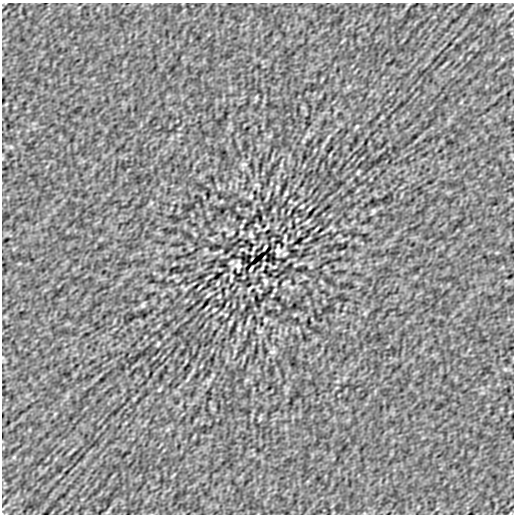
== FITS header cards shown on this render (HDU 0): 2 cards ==
NAXIS1  =                  512
NAXIS2  =                  512

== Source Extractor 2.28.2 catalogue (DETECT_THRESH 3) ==
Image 512 x 512 px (HDU 0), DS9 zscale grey, 1 PNG px = 1 image px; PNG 516 x 516 px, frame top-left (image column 1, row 512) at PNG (2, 3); no overlay
Background -1.44e-06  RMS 5.3e-05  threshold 1.60e-04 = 3 sigma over >= 5 px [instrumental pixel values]
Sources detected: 57; all 57 listed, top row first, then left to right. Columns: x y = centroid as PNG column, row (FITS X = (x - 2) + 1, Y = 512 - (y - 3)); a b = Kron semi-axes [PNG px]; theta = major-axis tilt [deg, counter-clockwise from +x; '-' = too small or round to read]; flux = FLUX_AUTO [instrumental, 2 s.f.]
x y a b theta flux
256 97 6 4 71 0.0041
357 126 6 4 58 0.0042
244 164 8 4 7 0.0059
358 172 5 3 - 0.0044
257 185 8 4 0 0.0049
277 187 8 4 89 0.0059
286 193 6 4 54 0.0048
251 196 4 3 - 0.005
290 201 3 2 - 0.0028
302 206 4 2 - 0.0043
274 210 6 4 71 0.0035
373 211 6 5 - 0.0059
289 212 3 2 - 0.002
297 220 3 2 - 0.0036
308 221 7 3 45 0.0053
266 228 6 2 45 0.0051
317 229 8 2 45 0.0041
232 233 6 3 20 0.0033
251 235 5 3 - 0.0073
285 238 8 2 79 0.0053
254 248 3 2 - 0.0032
265 248 5 2 - 0.0054
242 249 5 3 - 0.0031
278 251 7 4 88 0.013
252 253 3 2 - 0.0026
285 254 6 3 25 0.0055
231 262 6 3 25 0.0055
238 265 7 4 88 0.013
295 265 5 3 - 0.0028
274 267 5 3 - 0.0032
251 268 5 2 - 0.0054
262 268 4 2 - 0.0032
209 277 10 2 35 0.0036
231 278 8 2 79 0.0053
265 281 5 3 - 0.0073
217 283 5 2 - 0.0037
275 283 6 4 72 0.0035
284 283 6 3 20 0.0034
199 287 8 2 45 0.004
250 288 6 2 45 0.0051
275 290 3 2 - 0.0033
260 291 5 2 - 0.0035
208 295 7 3 45 0.0054
219 296 3 2 - 0.0036
143 305 7 5 80 0.0056
242 306 6 4 71 0.0035
207 308 9 2 45 0.0049
214 310 4 2 - 0.0043
226 315 3 2 - 0.0028
265 320 4 3 - 0.005
230 323 6 4 54 0.0048
239 329 8 4 89 0.0059
259 331 8 4 0 0.005
158 344 5 3 - 0.0045
272 352 8 4 7 0.006
159 390 6 4 58 0.0043
260 419 6 4 71 0.0041